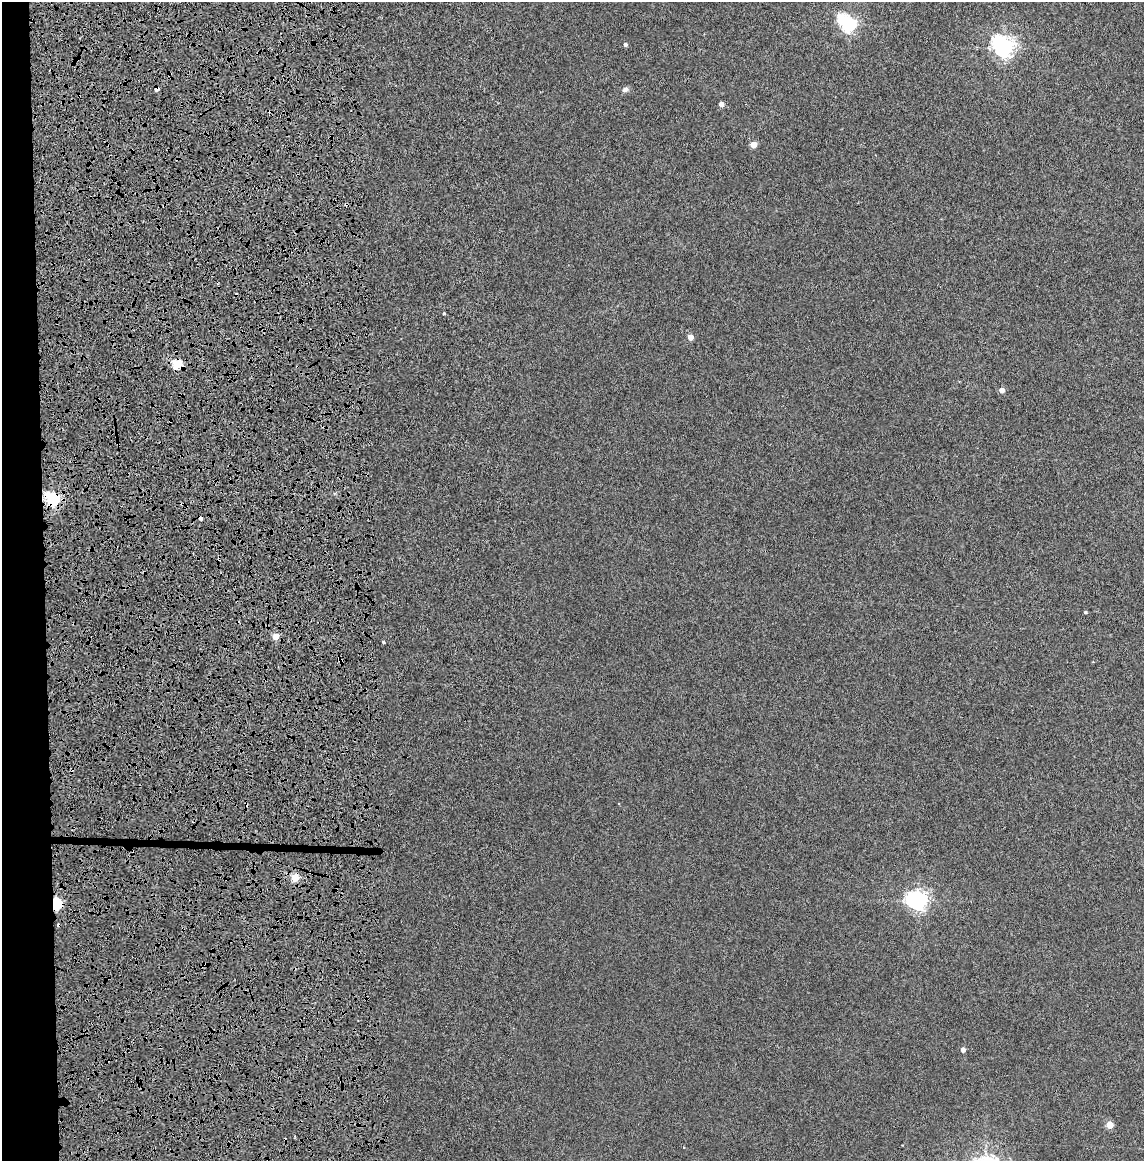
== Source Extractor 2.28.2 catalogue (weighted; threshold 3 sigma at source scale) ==
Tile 5 of 4 x 4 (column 1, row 2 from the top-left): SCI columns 138-1279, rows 2417-3575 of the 4856 x 4834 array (HDU 1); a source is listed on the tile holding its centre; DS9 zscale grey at full resolution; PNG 1146 x 1163 px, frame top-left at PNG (2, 2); no overlay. Shown black and unused: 5% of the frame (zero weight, under 4 of 8 exposures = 14% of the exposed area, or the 3 px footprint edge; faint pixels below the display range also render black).
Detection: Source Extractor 2.28.2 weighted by HDU 2 'WHT'; one run over the whole footprint, this tile lists its part. Background 0.00199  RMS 0.0021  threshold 0.00844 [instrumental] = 3 sigma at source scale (4.09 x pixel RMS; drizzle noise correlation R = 1.36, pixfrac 0.8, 0.05/0.05 arcsec/px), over >= 5 px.
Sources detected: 29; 6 cosmic-ray / hot-pixel residue — not listed; the other 23 listed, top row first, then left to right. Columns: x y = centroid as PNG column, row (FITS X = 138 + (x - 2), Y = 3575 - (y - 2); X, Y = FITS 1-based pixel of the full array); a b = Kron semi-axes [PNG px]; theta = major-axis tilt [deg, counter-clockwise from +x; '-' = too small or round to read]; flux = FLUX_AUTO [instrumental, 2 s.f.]
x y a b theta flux
849 24 8 6 -41 46
625 44 4 4 - 0.38
1004 47 8 7 - 87
156 89 4 4 - 0.7
625 89 8 6 28 0.63
721 104 4 4 - 1.1
753 144 5 4 - 2.6
346 204 4 4 - 0.26
444 313 3 3 - 0.17
690 337 4 4 - 1.6
177 364 5 5 - 8.8
1002 390 5 4 - 1.2
53 499 6 6 - 32
1085 612 4 3 - 0.22
276 636 4 4 - 2.9
383 642 4 3 - 0.21
339 659 9 4 -44 0.32
295 878 5 4 - 5.1
918 900 8 7 - 83
56 904 5 5 - 21
204 964 7 4 48 0.32
963 1050 4 4 - 0.81
1110 1125 5 5 - 2.9
Overlapping masked pixels (flux is a lower limit): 7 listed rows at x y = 156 89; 346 204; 177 364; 53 499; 339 659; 56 904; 204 964